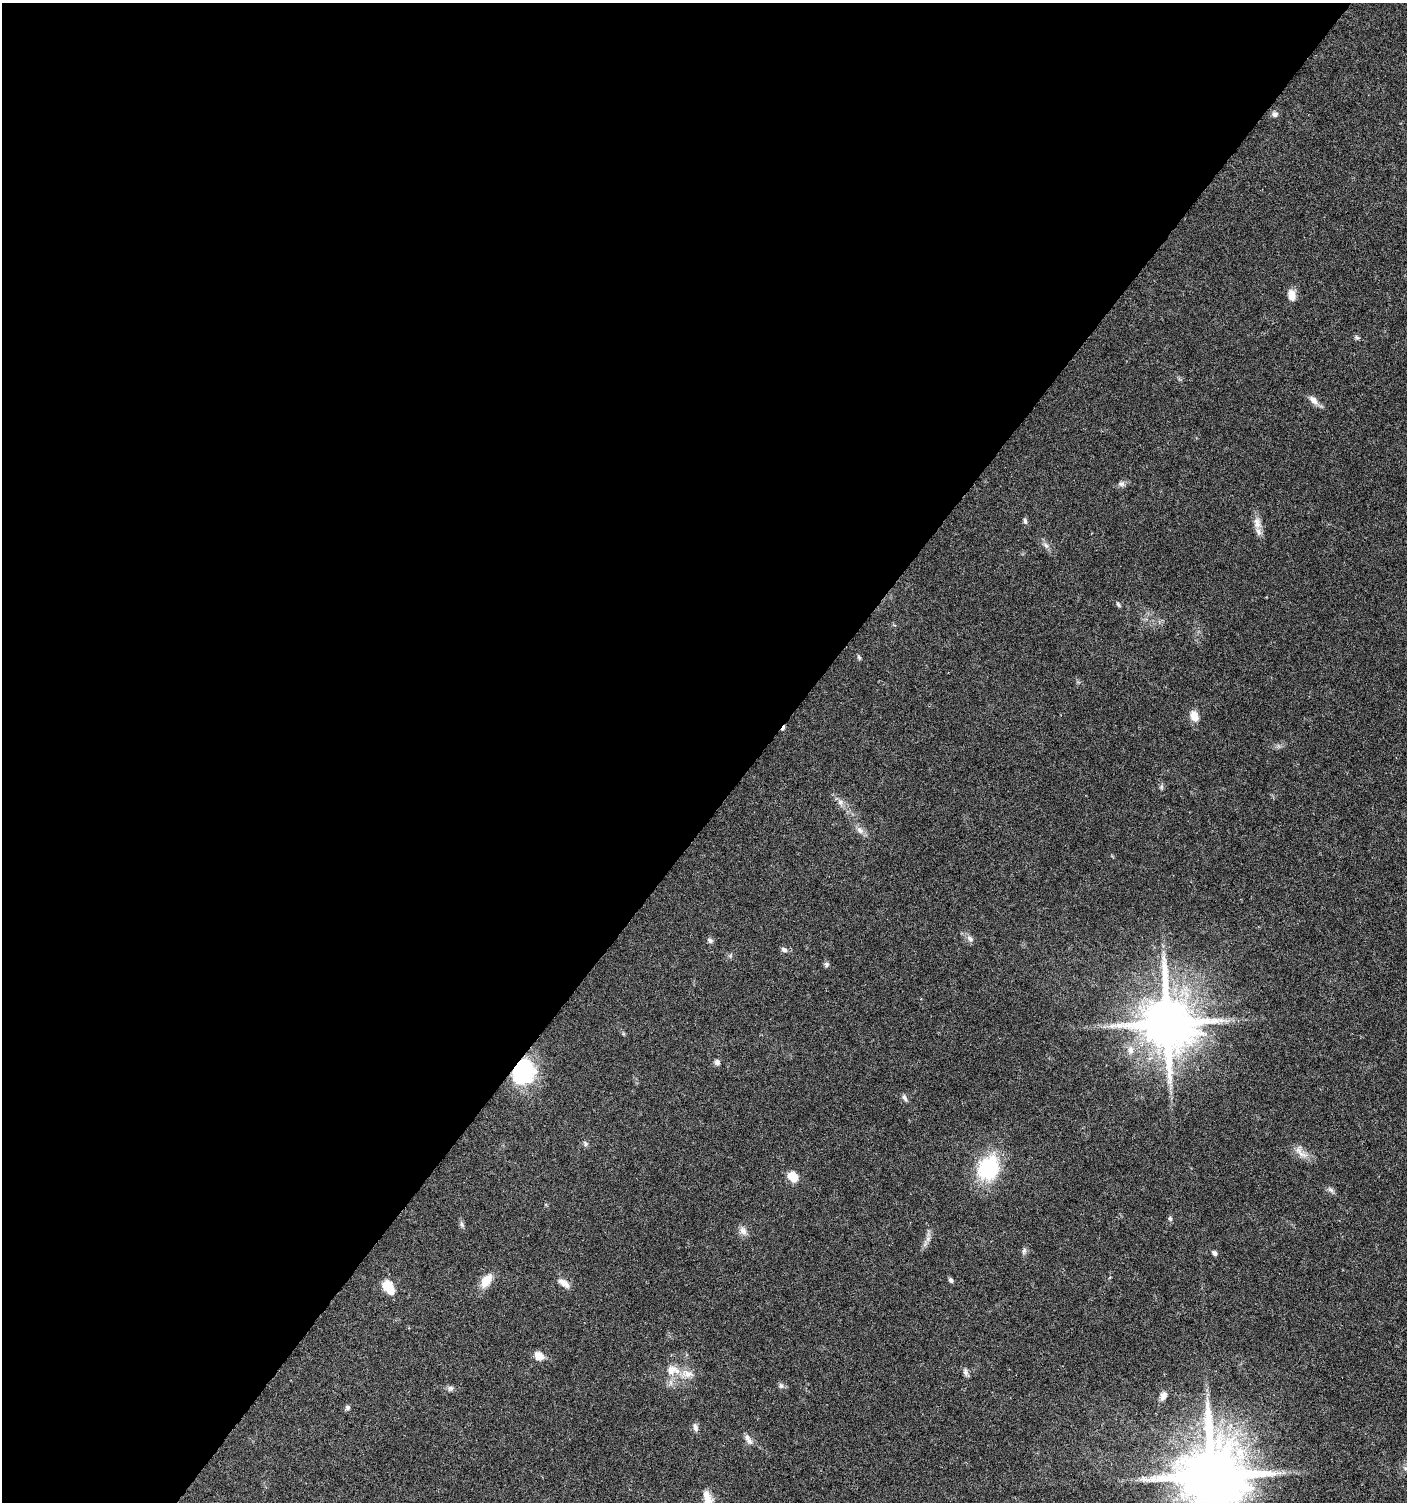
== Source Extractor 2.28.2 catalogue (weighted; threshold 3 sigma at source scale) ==
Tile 5 of 4 x 4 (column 1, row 2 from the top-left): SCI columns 240-1644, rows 3004-4503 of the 6032 x 6014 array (HDU 1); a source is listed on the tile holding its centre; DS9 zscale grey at full resolution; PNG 1409 x 1504 px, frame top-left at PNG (2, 3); no overlay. Shown black and unused: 54% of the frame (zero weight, under 5 of 9 exposures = <1% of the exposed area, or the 3 px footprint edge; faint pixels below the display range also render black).
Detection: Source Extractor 2.28.2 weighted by HDU 2 'WHT'; one run over the whole footprint, this tile lists its part. Background 0.0275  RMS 0.0024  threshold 0.00979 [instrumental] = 3 sigma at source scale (4.09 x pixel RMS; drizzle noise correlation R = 1.36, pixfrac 0.8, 0.0396/0.0396 arcsec/px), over >= 5 px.
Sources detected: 52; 1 inside a brighter object's white glare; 1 cosmic-ray / hot-pixel residue — not listed; the other 50 listed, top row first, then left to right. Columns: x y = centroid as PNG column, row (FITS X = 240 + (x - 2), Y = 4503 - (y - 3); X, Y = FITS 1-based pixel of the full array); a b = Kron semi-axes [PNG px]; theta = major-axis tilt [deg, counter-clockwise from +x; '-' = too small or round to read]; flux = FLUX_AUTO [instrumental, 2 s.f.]
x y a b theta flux
1275 114 9 8 - 0.77
1292 295 13 8 -80 2.2
1357 337 7 6 - 0.44
1313 400 14 7 -48 1.6
1121 484 10 6 -1 0.77
1025 521 8 5 -75 0.53
1257 523 18 10 -82 2.1
1046 545 10 6 -38 0.88
1118 604 7 4 -52 0.4
859 657 7 4 -62 0.36
1194 716 13 9 -68 2.4
1161 787 6 6 - 0.42
840 802 9 8 - 1.1
860 830 11 8 -46 1.2
970 939 11 7 -48 0.98
710 940 8 7 - 0.56
784 950 9 6 -28 0.7
826 964 7 7 - 0.5
1167 1023 16 15 - 1300
1130 1050 13 9 -89 1.8
717 1062 8 6 -57 0.64
524 1072 28 26 64 16
905 1098 10 5 -64 0.66
585 1143 8 6 -56 0.51
1301 1152 25 10 -47 2.2
988 1168 33 25 68 15
793 1176 12 10 -56 3.2
1331 1190 12 5 -46 0.7
1170 1218 6 5 - 0.46
462 1225 9 5 -63 0.55
743 1231 12 9 -56 1.3
928 1239 9 6 70 0.86
1024 1251 9 6 80 0.61
1214 1253 7 5 -41 0.64
486 1280 20 11 54 3.2
951 1280 7 5 -60 0.49
564 1283 16 8 -33 1.7
389 1287 15 9 -58 5.3
539 1356 12 9 -35 2.2
671 1371 19 14 56 3.7
966 1372 13 6 -69 0.76
687 1374 20 11 -12 2.8
781 1386 8 6 -56 0.6
450 1388 9 6 0 0.69
1163 1396 10 7 68 1.1
348 1407 6 6 - 0.56
695 1427 12 6 -73 0.92
749 1441 11 8 -57 1.2
1211 1476 20 18 -71 1900
706 1496 18 9 87 1.9
Overlapping masked pixels (flux is a lower limit): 1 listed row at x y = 524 1072
Isophote crosses this tile's border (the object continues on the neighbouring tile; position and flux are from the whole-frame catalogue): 1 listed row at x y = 1211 1476